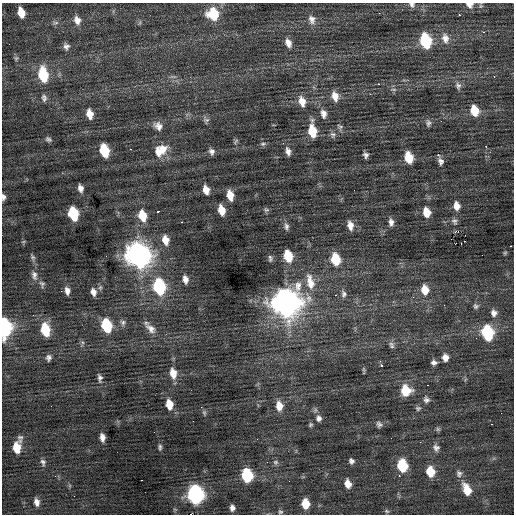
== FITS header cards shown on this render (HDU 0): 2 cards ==
NAXIS1  =                  512 / Axis length
NAXIS2  =                  512 / Axis length

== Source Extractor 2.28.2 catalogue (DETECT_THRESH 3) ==
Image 512 x 512 px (HDU 0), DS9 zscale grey, 1 PNG px = 1 image px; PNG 516 x 516 px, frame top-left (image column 1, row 512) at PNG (2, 3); no overlay
Background 0.0955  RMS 0.84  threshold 2.52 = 3 sigma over >= 5 px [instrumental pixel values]
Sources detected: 149; all 149 listed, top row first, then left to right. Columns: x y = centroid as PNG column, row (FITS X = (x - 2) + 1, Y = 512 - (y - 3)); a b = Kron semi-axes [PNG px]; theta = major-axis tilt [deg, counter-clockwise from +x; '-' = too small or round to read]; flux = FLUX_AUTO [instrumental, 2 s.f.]
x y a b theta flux
412 5 8 6 -34 180
469 5 11 9 -12 330
21 12 9 6 -74 810
379 13 2 2 - 110
213 14 11 11 - 1900
459 15 3 2 - 56
312 19 12 9 -79 370
77 20 10 8 -70 390
55 23 8 5 16 140
140 23 7 3 71 71
483 32 3 3 - 100
445 38 15 10 -75 510
425 41 11 7 -76 4100
288 43 11 8 -68 400
66 46 8 7 - 230
16 58 7 6 - 120
43 75 13 8 -80 2700
494 76 2 2 - 160
173 77 10 4 0 130
378 84 3 2 - 340
458 86 10 8 -84 230
394 89 8 4 0 120
370 94 3 2 - 120
335 96 12 8 -74 580
44 98 10 7 -83 220
302 101 13 9 -72 620
475 111 10 8 -73 1100
90 114 10 7 -78 600
323 114 11 8 -77 360
206 120 9 7 -67 170
441 121 2 2 - 39
428 123 10 7 -81 180
158 126 12 10 -42 400
340 127 9 7 -51 180
312 131 14 7 -82 1500
333 135 9 8 - 200
48 139 8 6 -27 160
235 141 9 4 50 110
263 144 8 5 7 140
486 146 2 2 - 340
130 149 3 2 - 800
161 150 19 13 38 1100
104 151 10 7 -75 2600
211 151 8 6 -71 230
288 151 11 7 -76 290
366 155 5 4 - 190
438 155 2 2 - 540
409 158 10 7 -75 1300
441 161 10 6 -76 230
80 188 8 5 -75 290
206 190 9 6 -73 510
230 195 10 6 -77 730
3 197 6 4 -87 190
456 206 10 7 -83 470
221 210 9 6 -76 740
266 210 8 6 -19 120
158 212 3 3 - 150
426 212 10 7 -78 830
73 214 10 7 -75 3000
142 216 12 8 -73 1200
454 221 9 8 - 200
181 222 3 2 - 240
391 222 10 6 -87 260
350 225 11 7 -78 450
286 226 11 7 -80 220
458 231 4 3 - 110
465 235 2 2 - 5900
165 240 11 8 -75 630
23 242 6 4 19 63
455 244 3 2 - 140
461 244 3 2 - 240
511 246 3 2 - 330
505 253 5 4 - 70
138 255 13 10 -67 45000
482 255 2 2 - 24
288 256 10 7 -75 1700
32 257 10 6 -67 150
270 258 9 6 -87 160
335 259 11 8 -77 1700
34 275 14 9 -80 350
185 279 10 6 -77 340
310 282 24 11 -77 1100
42 284 10 7 -68 190
100 287 7 5 69 130
159 287 11 8 -77 6200
425 290 12 9 -82 870
61 291 2 2 - 200
67 291 10 6 -81 320
93 292 9 7 -73 330
344 294 11 7 -84 230
335 295 2 2 - 470
413 297 3 3 - 42
286 302 13 12 - 65000
476 306 7 7 - 150
494 313 9 8 - 290
123 323 9 8 - 190
106 325 11 7 -75 3100
4 327 12 7 -86 10000
151 329 17 10 -43 520
45 330 10 7 -79 1900
487 332 11 8 -77 4000
391 344 10 6 -32 200
445 357 9 7 -79 390
48 358 8 7 - 200
434 362 7 6 - 220
381 365 3 3 - 160
364 370 7 2 -88 81
173 373 13 8 -80 680
100 378 11 6 -82 210
427 385 2 2 - 78
406 390 10 10 - 1500
426 399 9 8 - 220
169 404 10 7 -79 820
279 406 12 8 -85 660
201 407 2 2 - 120
418 408 7 7 - 140
204 413 7 5 -69 98
319 418 9 8 - 280
193 421 2 2 - 65
379 424 8 7 - 180
491 424 3 2 - 180
310 425 6 5 - 99
438 429 7 5 -2 110
20 437 8 6 1 130
102 437 8 5 -84 310
17 447 10 7 85 970
160 447 8 4 -90 120
436 448 10 8 -61 260
351 461 5 5 - 180
43 462 9 6 -80 170
267 462 3 2 - 72
275 462 7 7 - 160
402 465 9 7 -80 2600
430 472 9 8 - 1200
459 473 10 9 - 240
247 475 9 7 -82 4100
55 476 3 3 - 70
399 476 3 2 - 110
141 480 2 2 - 250
348 484 8 6 -72 510
467 489 14 8 -66 960
195 495 10 9 - 16000
74 496 2 2 - 380
37 502 8 5 -78 310
305 504 8 7 - 1000
232 508 6 5 - 230
387 511 7 5 -22 95
280 512 6 6 - 110
191 514 2 2 - 4600
At the frame edge (FLAGS 8, measured only in part): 5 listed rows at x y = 412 5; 469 5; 3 197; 4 327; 191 514